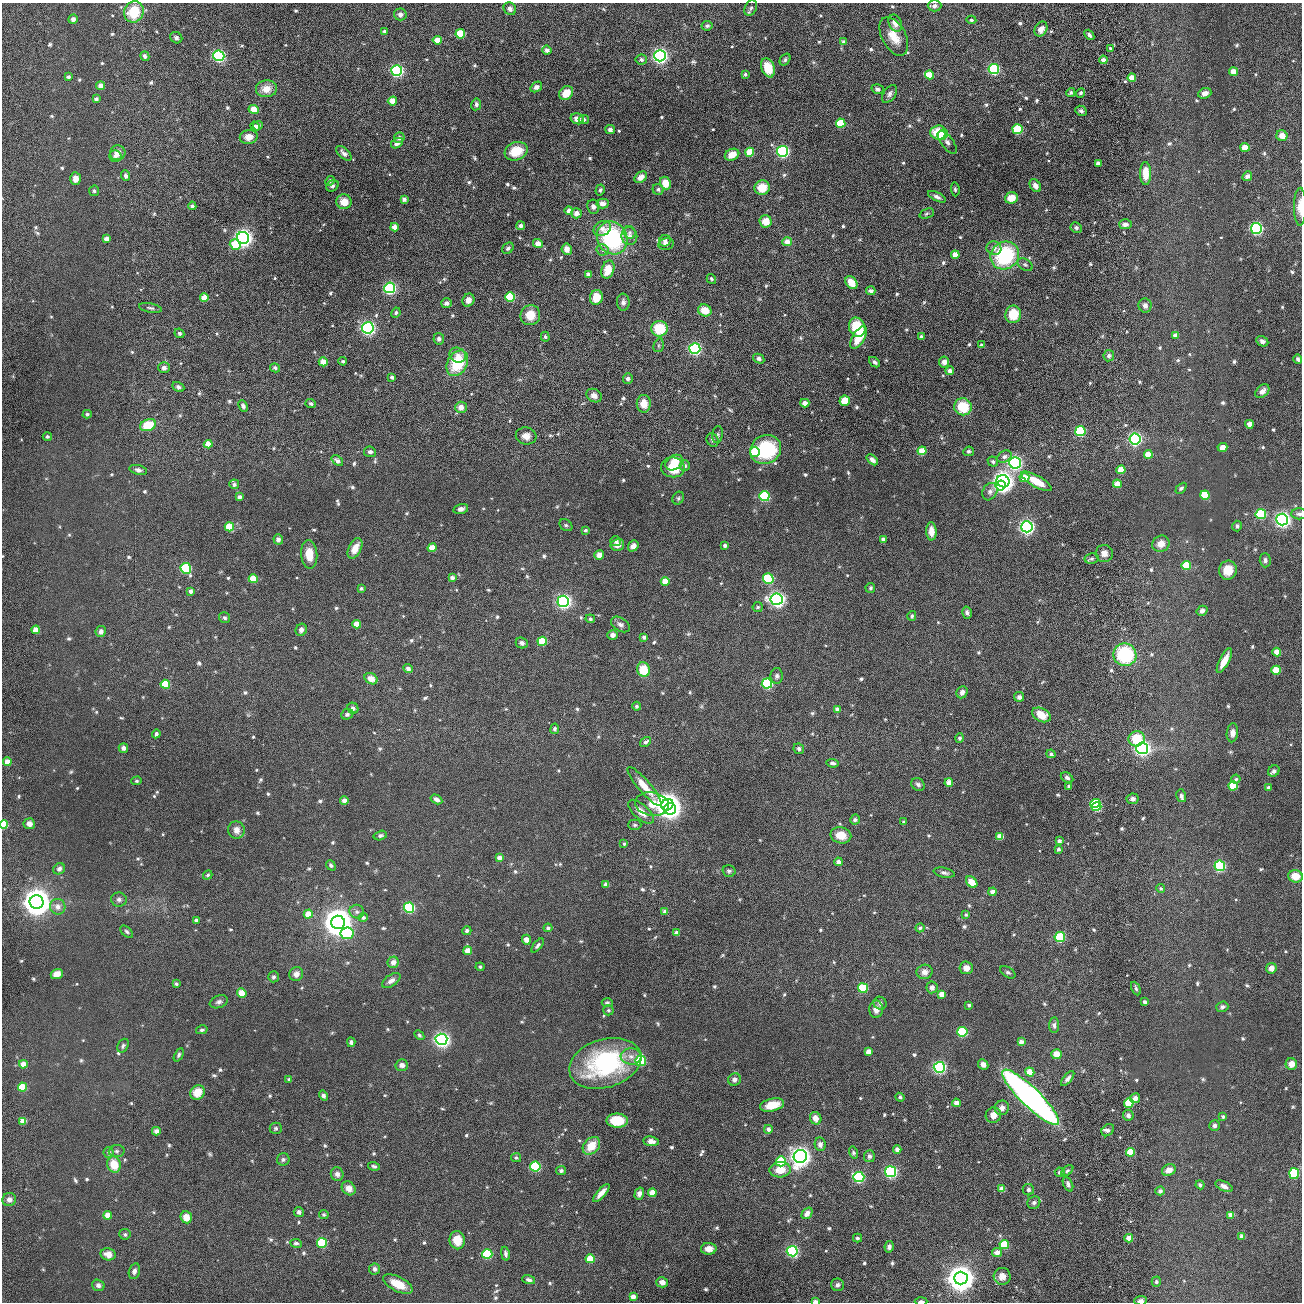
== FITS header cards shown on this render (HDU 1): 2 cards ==
NAXIS1  =                 2600 / length of original image axis
NAXIS2  =                 2600 / length of original image axis

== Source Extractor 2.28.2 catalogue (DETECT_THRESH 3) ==
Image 2600 x 2600 px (HDU 1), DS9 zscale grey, zoomed out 1/2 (1 PNG px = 2 x 2 image px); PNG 1304 x 1304 px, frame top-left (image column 1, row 2599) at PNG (2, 3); each listed source drawn as its Kron ellipse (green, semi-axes under 4 px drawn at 4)
Background 0.449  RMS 12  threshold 35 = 3 sigma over >= 5 px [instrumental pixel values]
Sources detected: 1242; of the 1242, the 500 brightest by FLUX_AUTO listed and drawn (742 fainter detections omitted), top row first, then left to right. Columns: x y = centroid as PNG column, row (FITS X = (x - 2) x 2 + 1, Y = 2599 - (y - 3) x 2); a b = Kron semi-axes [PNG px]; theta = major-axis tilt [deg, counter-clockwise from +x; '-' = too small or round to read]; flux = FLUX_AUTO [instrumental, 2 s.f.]
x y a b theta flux
935 6 7 6 - 1.1e+04
751 8 8 5 64 5.9e+03
510 9 7 6 - 1.2e+04
134 12 11 9 63 9.4e+04
400 14 6 6 - 1.3e+04
73 19 5 4 - 1.1e+04
971 20 5 4 - 6.5e+03
895 23 9 6 -67 2.2e+04
707 26 5 5 - 6.1e+03
1041 29 8 6 61 2.3e+04
384 31 4 3 - 5.6e+03
460 34 5 4 - 1.2e+05
1089 35 6 3 -50 1.0e+04
894 36 21 12 -62 5.6e+04
176 38 6 5 - 9.1e+03
437 40 4 4 - 3.5e+04
843 42 4 4 - 7.4e+03
1110 48 4 4 - 5.5e+03
547 50 5 4 - 1.6e+04
145 56 5 4 - 9.6e+03
219 56 5 5 - 5.5e+05
660 56 6 5 - 1.1e+06
785 59 6 4 53 6.8e+03
641 60 6 5 - 9.0e+03
1103 60 4 4 - 1.9e+04
768 68 10 6 -71 7.2e+04
994 69 5 5 - 3.3e+05
397 71 5 5 - 5.5e+05
1233 72 4 4 - 3.8e+04
745 74 4 3 - 6.0e+03
929 75 4 4 - 5.5e+04
68 77 4 3 - 6.4e+03
1132 78 4 4 - 4.1e+04
101 86 4 4 - 2.2e+04
536 87 6 4 35 1.4e+04
266 89 10 8 4 3.6e+04
878 89 6 4 -17 1.0e+04
1071 92 5 4 - 6.1e+03
566 93 8 6 44 5.0e+04
1081 93 5 4 - 6.7e+03
1205 93 7 5 21 2.2e+04
890 94 10 6 55 1.1e+04
96 99 4 4 - 9.7e+03
392 101 4 4 - 3.6e+04
476 104 6 5 - 1.0e+04
254 109 5 4 - 4.1e+04
1081 111 6 5 - 7.9e+03
577 119 7 5 -13 2.5e+04
584 119 5 4 - 7.0e+03
841 123 5 4 - 1.1e+05
255 126 5 4 - 9.3e+03
258 126 5 4 - 1.6e+04
1018 129 5 5 - 1.6e+05
610 130 5 4 - 1.1e+04
938 132 8 7 - 7.4e+04
942 135 5 5 - 1.3e+05
1282 136 5 5 - 2.2e+04
249 137 9 7 10 2.7e+04
399 138 5 5 - 1.1e+04
947 142 13 6 -53 1.3e+04
397 143 6 4 30 1.6e+04
1245 147 4 4 - 3.8e+04
516 151 12 9 19 8.1e+04
782 151 5 5 - 5.8e+05
750 152 4 4 - 8.3e+04
118 153 8 7 - 2.6e+04
344 153 9 5 -41 1.3e+04
732 155 7 5 25 3.4e+04
115 156 6 5 - 9.7e+03
1098 163 4 3 - 1.1e+04
1146 173 11 5 -90 5.2e+04
126 176 5 4 - 9.7e+03
1247 176 5 4 - 1.3e+04
641 177 7 5 40 2.6e+04
75 178 6 5 - 2.7e+04
330 181 5 4 - 7.0e+03
665 183 6 5 - 4.4e+04
332 186 6 5 - 7.5e+03
1035 186 7 5 -56 1.7e+04
762 188 8 7 - 5.3e+04
658 189 5 5 - 7.8e+03
955 189 7 3 -85 5.7e+03
600 190 5 4 - 6.3e+03
94 191 5 5 - 6.9e+03
937 197 10 4 -27 1.2e+04
1011 198 6 5 - 4.5e+04
404 199 4 4 - 1.4e+04
344 202 7 7 - 4.3e+04
602 203 6 5 - 2.1e+04
192 206 4 4 - 7.3e+03
593 207 7 6 - 1.2e+04
1300 207 19 6 90 3.2e+04
569 211 4 4 - 1.6e+04
576 213 5 5 - 1.7e+04
927 213 8 4 22 6.1e+03
766 221 6 6 - 4.6e+04
1125 224 6 5 - 1.4e+04
521 226 4 4 - 1.2e+04
395 227 4 4 - 2.5e+04
1076 228 6 5 - 8.6e+03
1256 228 5 5 - 5.8e+05
602 229 9 7 33 1.7e+04
630 232 6 6 - 6.7e+03
629 236 9 8 - 1.6e+04
243 238 6 6 - 1.7e+06
612 238 17 14 -60 3.5e+05
106 239 4 4 - 1.8e+04
665 241 6 5 - 9.3e+03
787 242 4 4 - 2.4e+04
235 244 5 5 - 7.0e+04
538 244 5 4 - 2.7e+04
666 244 8 5 12 1.2e+04
508 248 6 5 - 7.5e+03
994 248 7 6 - 1.2e+04
567 249 6 5 - 2.1e+04
603 250 6 5 - 7.2e+03
955 255 4 4 - 4.0e+04
1005 256 15 13 39 3.0e+05
1025 265 8 5 -31 6.3e+03
608 270 9 6 72 5.7e+04
588 274 4 4 - 1.4e+04
711 279 5 4 - 5.8e+03
851 282 7 5 -52 4.6e+04
390 288 5 5 - 5.3e+05
871 291 4 4 - 1.1e+04
510 297 5 4 - 1.5e+05
596 297 7 6 - 5.5e+04
204 298 4 4 - 4.3e+04
468 300 7 5 58 1.9e+04
623 302 8 6 -86 1.1e+04
447 303 5 5 - 9.2e+03
1145 305 7 6 - 1.2e+04
150 308 11 4 -10 8.0e+03
705 310 7 6 - 5.4e+04
396 313 5 4 - 8.3e+03
1013 314 9 8 - 8.6e+04
530 315 10 9 - 5.2e+04
857 327 10 8 -69 1.1e+05
368 328 6 5 - 9.0e+05
659 329 8 8 - 1.2e+05
179 333 5 4 - 6.7e+03
1175 335 4 4 - 1.7e+04
545 337 5 4 - 5.7e+03
921 337 4 3 - 9.4e+03
858 338 12 6 59 8.2e+04
439 339 6 5 - 9.9e+03
1262 341 6 5 - 1.4e+04
659 345 7 5 75 5.6e+03
981 345 4 4 - 6.8e+03
695 348 5 5 - 5.3e+05
458 355 8 7 - 1.8e+04
1109 356 5 5 - 9.4e+03
759 359 6 4 -30 1.0e+04
1298 359 4 3 - 8.3e+03
343 361 4 3 - 5.6e+03
323 362 4 4 - 4.0e+04
875 362 6 4 -42 8.6e+03
944 362 5 5 - 1.7e+04
457 363 13 10 61 1.4e+05
164 368 6 5 - 1.2e+04
275 368 5 4 - 6.8e+03
950 371 4 4 - 2.2e+04
392 377 3 3 - 8.6e+03
628 379 5 5 - 8.8e+03
178 387 6 4 -28 8.7e+03
1262 391 8 5 43 1.9e+04
594 396 8 6 -32 1.8e+04
845 401 5 5 - 4.9e+04
805 403 4 4 - 2.0e+04
311 404 5 4 - 7.8e+03
644 404 9 7 88 3.5e+04
243 406 6 4 -67 1.0e+04
461 407 6 5 - 2.1e+04
963 407 9 8 - 1.0e+05
87 414 4 4 - 6.1e+03
1249 424 4 4 - 1.9e+04
148 425 8 5 24 9.1e+04
1080 431 5 5 - 2.3e+05
718 434 9 5 82 6.4e+03
526 436 10 8 -9 2.3e+04
47 437 4 4 - 6.9e+03
1135 439 5 5 - 7.8e+05
713 440 7 5 -64 8.3e+03
208 444 4 4 - 2.9e+04
1222 447 5 4 - 2.1e+04
766 450 16 14 29 2.3e+05
922 451 4 4 - 5.3e+04
969 451 5 4 - 6.9e+03
370 452 6 5 - 9.9e+03
755 452 5 5 - 1.0e+05
1148 454 4 4 - 5.3e+04
1004 457 7 5 30 9.9e+03
872 460 7 4 -41 1.4e+04
337 461 6 4 -40 1.2e+04
993 462 5 5 - 6.7e+03
674 463 9 7 34 5.7e+04
1015 463 6 6 - 8.6e+05
685 466 5 5 - 8.2e+03
673 467 12 10 -7 9.0e+04
138 470 9 4 -13 1.2e+04
1121 470 4 4 - 5.7e+04
1024 477 5 5 - 3.5e+04
1003 481 6 6 - 2.2e+06
1036 481 17 5 -30 6.5e+04
234 484 5 5 - 7.9e+03
1117 484 4 4 - 3.6e+04
1001 486 5 5 - 3.6e+05
1181 488 6 4 44 8.4e+03
990 492 9 7 60 1.1e+04
1205 495 5 4 - 1.2e+05
764 496 5 5 - 2.7e+05
239 497 4 4 - 1.0e+04
678 498 6 5 - 5.9e+03
461 509 7 4 14 1.5e+04
1261 514 5 5 - 2.2e+05
1299 514 8 5 0 9.0e+03
1282 519 6 6 - 1.2e+06
566 525 7 5 -39 6.0e+03
1237 526 5 5 - 8.2e+03
229 527 4 4 - 7.4e+04
1027 527 6 5 - 1.1e+06
585 530 4 3 - 6.0e+03
931 531 9 5 -87 3.4e+04
278 539 5 5 - 1.1e+04
883 539 4 4 - 1.3e+04
616 541 5 5 - 7.6e+03
1161 544 9 8 - 3.1e+04
617 545 7 6 - 2.3e+04
725 545 4 3 - 8.8e+03
633 546 6 5 - 1.8e+04
355 548 11 6 63 3.6e+04
432 548 4 4 - 4.4e+04
1104 553 8 8 - 2.1e+04
309 554 14 8 -85 5.1e+04
599 555 5 4 - 2.3e+04
1092 558 7 5 10 6.5e+03
1265 560 7 5 -88 8.1e+03
1186 565 5 4 - 8.8e+04
186 568 5 5 - 2.5e+05
1228 570 9 8 - 5.2e+04
452 578 4 4 - 1.2e+04
253 579 4 4 - 6.6e+04
768 579 5 5 - 2.2e+05
665 581 4 4 - 5.0e+04
361 588 4 3 - 7.2e+03
870 588 5 4 - 6.0e+03
191 591 4 3 - 1.3e+04
777 599 6 5 - 1.2e+06
563 601 6 5 - 9.6e+05
758 607 5 5 - 5.7e+03
1202 611 5 4 - 1.2e+04
967 613 6 4 -74 8.9e+03
912 616 5 4 - 7.6e+03
225 618 6 5 - 7.5e+03
590 619 5 4 - 6.4e+03
357 624 4 4 - 4.3e+04
620 624 10 6 -32 1.4e+04
36 630 4 4 - 3.7e+04
301 630 6 5 - 1.4e+04
101 632 5 5 - 1.5e+04
613 635 5 5 - 1.6e+04
644 637 3 3 - 1.2e+04
542 641 5 4 - 9.2e+04
522 643 6 5 - 1.1e+04
1277 652 4 4 - 3.7e+04
1125 655 11 11 - 2.3e+05
1224 661 13 4 62 4.8e+04
408 668 5 4 - 1.0e+04
643 670 7 6 - 7.8e+04
1276 670 5 4 - 6.8e+04
777 676 8 6 -89 1.0e+04
371 679 7 5 -31 2.8e+04
165 684 4 4 - 9.0e+04
767 684 5 5 - 3.2e+05
962 692 6 5 - 1.5e+04
1019 697 5 4 - 1.1e+04
636 706 4 4 - 6.3e+03
353 708 6 5 - 8.7e+03
837 710 4 4 - 2.2e+04
347 714 6 5 - 7.5e+03
1041 715 10 6 -27 4.9e+04
555 729 5 4 - 7.0e+03
1232 733 9 5 84 1.9e+04
156 734 5 4 - 8.8e+03
959 738 5 4 - 7.3e+03
1137 739 8 7 - 9.5e+04
646 742 6 4 34 9.7e+03
123 748 5 5 - 1.3e+04
1142 748 6 6 - 1.1e+06
799 749 5 5 - 7.5e+03
1051 754 4 4 - 9.0e+03
7 762 4 4 - 3.7e+04
833 763 6 4 -6 8.5e+03
1274 771 6 5 - 1.1e+04
1067 778 7 4 -31 8.4e+03
1236 779 4 4 - 6.0e+03
137 781 5 4 - 5.7e+03
949 783 4 4 - 2.8e+04
918 784 7 6 - 8.8e+03
1069 786 4 4 - 6.5e+03
1233 786 4 4 - 1.0e+05
645 787 25 6 -49 5.1e+04
1268 788 4 3 - 1.1e+04
1181 796 6 5 - 9.6e+03
436 799 6 4 -32 1.6e+04
1133 799 6 5 - 1.3e+04
344 800 4 4 - 1.7e+04
1095 803 5 4 - 2.1e+05
652 804 17 11 -8 9.7e+04
667 805 6 5 - 3.8e+06
1096 807 5 4 - 1.5e+05
670 809 6 5 - 1.5e+06
641 812 16 7 -42 3.5e+04
855 820 5 5 - 9.1e+03
903 822 4 4 - 6.2e+03
4 824 4 4 - 1.2e+05
29 824 6 5 - 1.9e+04
635 825 6 5 - 5.8e+03
236 830 8 8 - 2.4e+04
841 835 10 8 -12 4.7e+04
380 836 7 4 15 8.5e+03
1000 836 4 4 - 4.6e+04
1059 841 4 4 - 1.4e+04
624 844 4 4 - 6.4e+03
1058 849 4 3 - 7.4e+03
499 858 4 4 - 2.1e+04
838 862 4 4 - 1.6e+04
331 865 5 4 - 7.1e+03
1220 866 5 5 - 4.0e+05
59 869 6 5 - 1.1e+04
729 871 7 5 -15 7.5e+03
944 873 10 5 -12 1.1e+04
208 875 5 4 - 6.0e+03
1295 876 7 6 - 4.5e+04
972 882 6 4 -48 4.1e+04
606 884 4 4 - 2.1e+04
1161 889 4 4 - 5.7e+03
993 892 4 4 - 1.8e+04
119 899 8 7 - 1.0e+04
37 902 7 6 - 5.8e+06
58 907 8 7 - 1.7e+04
409 908 5 5 - 3.5e+05
665 911 4 3 - 1.3e+04
357 912 7 7 - 9.1e+03
308 914 4 4 - 3.9e+04
966 914 4 4 - 5.8e+03
363 917 4 4 - 8.5e+03
196 920 4 4 - 1.1e+04
338 922 7 6 - 6.7e+06
548 928 4 4 - 1.0e+04
920 928 4 4 - 6.7e+03
467 931 5 4 - 7.9e+03
127 932 7 4 -42 6.3e+03
347 933 6 6 - 2.3e+05
676 933 4 4 - 1.6e+04
1060 937 5 5 - 2.0e+05
526 940 5 4 - 2.8e+04
538 945 8 4 50 8.3e+03
468 951 4 4 - 3.8e+04
393 962 6 5 - 1.9e+04
480 967 4 4 - 5.6e+03
966 968 7 6 - 1.9e+04
1271 968 5 5 - 2.2e+04
925 972 8 7 - 2.0e+04
1008 972 8 5 -31 7.5e+03
57 974 6 5 - 3.2e+04
296 974 7 6 - 1.9e+04
273 977 5 5 - 8.1e+03
391 981 10 5 33 1.7e+04
176 984 4 4 - 7.0e+03
932 987 6 5 - 1.3e+04
863 988 5 5 - 1.6e+05
1136 988 7 4 -64 6.4e+03
242 993 5 4 - 4.1e+04
942 994 4 4 - 3.1e+04
219 1002 9 6 21 1.0e+04
1145 1002 4 3 - 1.1e+04
607 1003 5 4 - 5.7e+03
880 1003 7 6 - 9.3e+03
969 1005 4 3 - 7.2e+03
1222 1007 6 5 - 9.7e+03
876 1009 9 7 89 2.1e+04
608 1010 5 5 - 5.6e+03
1054 1025 8 5 87 8.8e+03
202 1030 6 4 15 6.4e+03
962 1032 5 5 - 2.5e+05
419 1035 6 4 -46 6.0e+03
441 1039 6 5 - 1.3e+06
351 1042 5 4 - 9.1e+03
1021 1042 4 4 - 1.8e+04
123 1046 7 5 62 6.9e+03
869 1051 4 4 - 2.3e+04
1057 1054 5 5 - 3.6e+04
179 1055 7 4 64 7.0e+03
631 1056 10 8 -4 2.1e+04
641 1061 5 5 - 1.9e+05
605 1063 37 24 17 4.2e+05
23 1064 4 4 - 2.9e+04
983 1064 5 4 - 1.4e+04
1291 1064 6 6 - 2.8e+04
402 1065 6 6 - 1.6e+04
939 1067 5 5 - 6.1e+05
1030 1072 5 4 - 4.1e+04
289 1079 4 4 - 6.3e+03
734 1079 6 6 - 1.3e+04
1068 1079 9 4 51 1.2e+04
23 1087 4 4 - 8.7e+04
197 1092 7 6 - 5.7e+04
323 1096 5 4 - 9.7e+03
900 1097 5 4 - 5.8e+03
1031 1097 38 9 -44 1.8e+06
1135 1098 5 5 - 1.7e+04
956 1103 4 4 - 2.2e+04
1129 1103 5 4 - 8.3e+04
772 1105 12 6 13 5.9e+04
1002 1108 7 7 - 1.6e+04
993 1115 8 7 - 2.4e+04
1128 1115 5 5 - 1.2e+04
1223 1116 4 3 - 7.5e+03
816 1118 6 5 - 2.5e+04
23 1121 4 4 - 3.3e+04
617 1121 10 7 -2 9.0e+04
1214 1126 5 5 - 1.0e+04
276 1128 6 5 - 6.6e+03
768 1129 4 4 - 1.3e+04
1108 1130 7 5 45 7.3e+03
156 1131 4 4 - 1.8e+04
651 1141 8 5 -7 1.9e+04
820 1144 7 5 -80 1.2e+04
591 1146 10 7 47 6.0e+04
897 1149 4 4 - 1.8e+04
117 1151 8 6 4 8.7e+03
1130 1152 4 4 - 7.0e+04
109 1153 5 5 - 9.2e+03
853 1153 6 4 -75 6.3e+03
800 1156 6 6 - 2.3e+06
869 1156 6 5 - 1.0e+04
516 1158 5 4 - 6.0e+03
283 1159 6 6 - 8.5e+03
781 1161 5 5 - 1.6e+05
114 1165 8 6 -73 6.5e+04
374 1166 6 3 -17 7.1e+03
535 1166 5 5 - 2.5e+05
780 1170 10 7 5 4.5e+04
1169 1170 7 5 24 2.4e+04
561 1171 5 4 - 6.7e+03
1067 1171 7 4 40 5.6e+03
891 1172 5 5 - 5.4e+05
1060 1172 5 4 - 6.7e+03
337 1174 7 6 - 1.2e+04
1294 1174 5 5 - 1.8e+05
859 1177 5 5 - 4.0e+05
1068 1184 7 4 -66 1.1e+04
1200 1185 4 4 - 5.9e+03
1224 1186 9 4 -25 1.8e+04
349 1188 7 6 - 2.7e+04
1002 1189 4 4 - 2.5e+04
1028 1190 6 5 - 9.5e+03
1160 1191 5 4 - 9.1e+03
601 1193 11 4 49 2.8e+04
652 1193 4 4 - 4.3e+04
639 1194 6 4 74 1.5e+04
9 1200 7 6 - 1.6e+04
1034 1203 7 6 - 9.1e+03
299 1212 5 5 - 8.9e+03
807 1213 6 4 52 1.5e+04
324 1214 5 4 - 5.7e+03
108 1215 4 4 - 3.6e+04
1231 1215 4 4 - 2.5e+04
186 1217 6 5 - 3.4e+04
125 1234 5 5 - 6.5e+03
1242 1236 4 4 - 1.9e+04
857 1238 5 4 - 6.4e+03
1129 1238 4 4 - 2.8e+04
457 1240 9 7 -81 4.9e+04
296 1243 6 4 -8 9.2e+03
322 1243 5 5 - 1.9e+05
1004 1245 4 4 - 9.0e+04
889 1247 6 4 81 9.9e+03
709 1249 8 6 2 2.6e+04
792 1251 5 5 - 5.0e+05
997 1252 5 4 - 2.4e+04
108 1254 8 6 -12 3.2e+04
487 1254 5 5 - 2.1e+05
505 1254 7 3 -79 8.5e+03
590 1259 4 4 - 7.4e+04
374 1269 5 5 - 1.0e+04
134 1271 8 5 75 1.3e+04
1002 1276 8 8 - 2.2e+04
961 1278 7 6 - 5.1e+06
529 1280 6 4 -17 9.8e+03
662 1282 6 5 - 2.1e+04
1156 1282 5 4 - 5.8e+03
398 1284 16 7 -27 6.7e+04
98 1285 6 5 - 1.1e+04
838 1285 6 6 - 1.0e+04
633 1297 4 4 - 2.2e+04
815 1301 4 2 - 1.2e+04
921 1301 6 2 1 7.6e+03
1141 1301 6 4 6 1.0e+04
At the frame edge (FLAGS 8, measured only in part): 6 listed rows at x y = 1300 207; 1299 514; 4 824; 815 1301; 921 1301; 1141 1301
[742 fainter detections neither listed nor drawn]